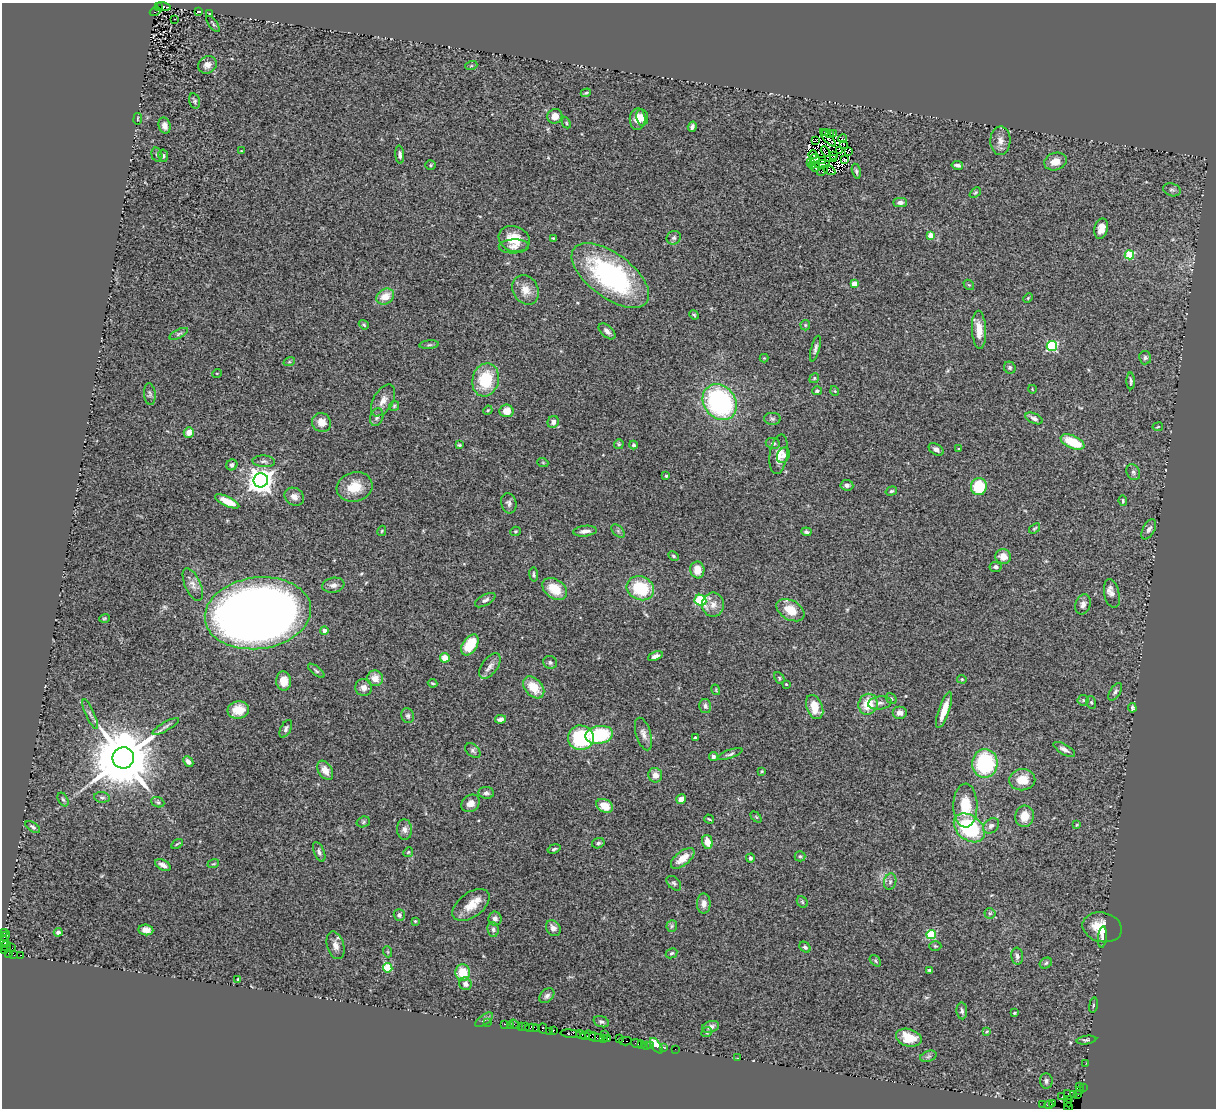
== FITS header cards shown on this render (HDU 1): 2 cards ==
NAXIS1  =                 1214
NAXIS2  =                 1106

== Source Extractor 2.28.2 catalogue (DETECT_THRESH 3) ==
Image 1214 x 1106 px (HDU 1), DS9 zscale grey, 1 PNG px = 1 image px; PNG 1218 x 1110 px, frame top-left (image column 1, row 1106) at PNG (2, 3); each listed source drawn as its Kron ellipse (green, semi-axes under 4 px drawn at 4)
Background 2.38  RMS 0.12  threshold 0.358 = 3 sigma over >= 5 px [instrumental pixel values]
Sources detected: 325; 9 with non-positive FLUX_AUTO (blend fragments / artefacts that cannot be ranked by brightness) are neither listed nor drawn; the other 316 listed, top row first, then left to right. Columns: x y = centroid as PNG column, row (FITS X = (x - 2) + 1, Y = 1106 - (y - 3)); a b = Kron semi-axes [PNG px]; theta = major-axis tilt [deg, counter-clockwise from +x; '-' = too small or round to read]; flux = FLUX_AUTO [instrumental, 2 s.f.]
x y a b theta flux
164 6 7 3 -13 410
158 7 3 2 - 430
199 11 4 2 - 6.3
155 12 5 3 - 180
210 14 3 2 - 5.2
175 19 2 2 - 5.2
213 24 9 3 -52 11
207 65 9 8 - 49
471 66 6 4 19 9.5
586 93 5 3 - 11
195 101 8 5 -76 15
555 116 8 7 - 67
642 117 8 6 -81 38
138 119 6 3 81 6.9
638 119 11 8 88 92
566 123 6 4 -63 10
165 125 8 6 -73 39
692 127 5 3 - 18
825 133 2 2 - 6.6
829 133 2 2 - 350
833 134 3 2 - 27
828 138 11 3 -48 2.5
843 139 4 2 - 5.3
815 141 3 2 - 5.6
1000 141 14 10 89 61
843 144 2 2 - 1.5
241 151 3 2 - 5.1
825 151 5 2 - 4.9
839 151 2 2 - 2
848 152 3 2 - 25
157 155 7 5 -74 15
400 155 9 4 -85 25
813 155 4 2 - 9.2
163 156 6 5 - 14
833 156 3 2 - 1.4
815 159 5 4 - 23
833 159 2 2 - 12
823 160 4 2 - 10
844 160 3 3 - 20
1055 161 11 8 17 96
810 163 3 2 - 14
822 164 7 3 0 0.32
430 165 5 4 - 9.7
812 165 3 2 - 10
957 165 6 3 -11 27
815 168 5 3 - 15
829 170 6 3 -29 3
822 171 6 2 37 5.5
856 171 8 4 -77 14
1172 190 9 6 -18 21
975 193 6 4 41 10
900 202 7 4 0 31
1101 229 10 6 77 67
931 235 4 4 - 120
553 238 3 3 - 7.6
674 238 7 6 - 20
514 239 16 12 -21 170
514 246 15 7 2 47
1129 255 5 4 - 360
610 275 45 22 -37 1300
854 284 4 4 - 120
969 285 6 4 -40 9.6
526 290 15 12 -56 96
385 297 9 7 30 110
1028 298 5 3 - 7
694 315 5 4 - 11
364 325 5 4 - 11
805 325 5 5 - 11
979 330 19 7 -87 100
607 331 10 5 -42 32
179 334 10 4 27 19
429 345 10 4 5 14
1052 346 5 5 - 690
815 349 13 4 75 26
764 358 4 4 - 7.3
1145 358 7 6 - 16
289 362 6 4 17 9.9
1010 368 6 5 - 15
217 373 5 3 - 6.4
814 378 5 4 - 11
486 380 17 13 77 340
1131 381 8 3 -89 15
1032 389 4 2 - 5.7
817 391 5 4 - 16
835 391 5 3 - 7.7
150 394 11 6 -84 20
383 400 17 9 60 70
720 402 19 15 -52 1300
394 406 5 5 - 11
488 410 5 4 - 8.7
506 411 7 6 - 100
377 417 9 6 72 25
1034 418 9 5 -24 29
772 419 8 6 -2 20
553 422 6 5 - 35
321 423 10 9 - 83
1158 427 5 2 - 6.8
189 432 5 5 - 64
1072 442 12 6 -24 260
773 443 7 5 -10 20
619 444 5 5 - 10
459 445 4 3 - 10
633 445 4 4 - 23
936 449 8 5 -34 32
959 449 3 2 - 6
779 454 20 9 82 83
783 455 8 6 64 31
264 461 11 6 -3 24
543 463 5 3 - 8.8
232 465 6 5 - 23
1133 472 8 6 -64 23
666 476 3 3 - 10
261 480 7 7 - 8700
847 485 6 5 - 21
355 487 18 14 15 180
979 487 8 8 - 300
891 491 6 4 17 13
294 497 10 8 -32 53
227 501 13 5 -25 98
1123 501 5 4 - 11
509 503 10 7 -75 29
1034 528 6 3 37 9.4
1149 529 11 6 62 30
382 531 5 4 - 8.5
515 531 5 4 - 10
585 531 12 5 6 44
618 531 8 5 -46 17
806 532 5 4 - 16
673 556 6 4 -29 14
1003 556 8 7 - 81
996 567 6 5 - 20
697 570 8 7 - 93
534 575 7 4 -82 14
193 585 17 7 -66 56
333 585 11 7 10 39
640 588 14 11 -21 380
555 589 14 9 -35 170
1112 594 14 7 -78 57
485 600 11 5 29 26
700 600 6 5 - 700
1083 604 10 7 71 36
713 605 12 11 - 65
790 610 15 9 -30 150
258 613 53 35 7 12000
104 618 5 3 - 8.5
324 630 4 4 - 48
470 645 11 7 57 230
655 656 8 4 21 31
445 658 5 4 - 100
550 662 7 6 - 19
490 666 15 7 54 51
316 671 10 4 -39 14
375 678 8 8 - 90
779 678 6 4 -62 12
962 679 5 4 - 10
284 681 9 7 -87 91
432 683 5 3 - 9.4
786 684 4 3 - 6.8
534 687 13 8 -48 160
364 688 8 8 - 53
716 690 5 3 - 7.3
1115 692 10 5 56 24
891 698 6 4 -51 12
1083 700 5 5 - 13
1091 702 6 5 - 13
880 703 12 6 7 36
868 704 10 9 - 190
705 706 7 6 - 26
815 707 13 8 -68 140
1132 708 4 3 - 15
238 710 11 8 11 110
944 710 19 5 71 140
900 713 7 6 - 48
90 714 16 3 -66 24
408 716 7 6 - 20
500 719 5 4 - 36
166 726 15 4 30 27
286 729 9 5 63 23
643 734 17 7 -73 50
599 735 14 9 9 500
581 738 13 12 - 620
695 738 3 3 - 20
1064 749 12 5 -30 33
473 751 9 6 -43 21
730 754 13 4 20 20
713 757 5 4 - 19
123 758 11 10 - 81000
188 762 6 4 -49 29
985 763 14 12 87 740
325 770 10 7 -58 72
762 771 4 3 - 7.9
655 775 7 7 - 64
1022 780 13 10 7 140
486 793 8 6 -7 24
102 797 8 5 -7 16
63 799 7 5 -61 16
681 799 5 4 - 49
158 802 7 5 -21 16
470 803 10 8 38 59
605 806 9 6 -26 130
965 806 22 12 -89 210
1025 816 10 9 - 110
756 817 6 4 -45 9.7
709 819 5 2 - 9
363 822 7 5 17 15
1077 825 4 3 - 6.7
991 826 9 6 42 32
33 827 8 4 -35 18
969 828 17 12 -39 730
404 829 10 7 -85 35
707 842 7 5 -76 83
598 843 6 5 - 17
177 844 6 3 34 9
554 849 7 4 17 15
319 852 10 5 -67 23
408 852 5 4 - 10
800 856 5 5 - 12
683 858 14 7 39 100
750 858 4 4 - 18
213 864 6 3 18 8.1
163 865 8 5 -27 42
890 882 8 6 75 26
674 883 9 5 -45 18
802 902 6 5 - 12
704 904 10 7 -90 42
471 905 21 12 36 140
990 913 5 5 - 11
399 915 6 5 - 21
495 919 7 6 - 29
415 921 4 4 - 8.4
672 926 6 5 - 13
1102 927 20 14 -14 150
553 928 8 6 -57 40
493 929 7 5 -84 19
146 930 7 5 -7 45
4 932 3 2 - 110
58 932 4 4 - 21
931 935 5 4 - 450
5 936 6 3 41 240
1102 937 11 4 84 31
4 941 5 3 - 330
335 945 14 8 -74 58
6 946 5 4 - 260
935 946 6 5 - 10
805 947 6 4 -43 17
12 948 2 2 - 51
4 951 3 2 - 120
388 952 5 3 - 7.4
672 953 6 4 29 14
8 954 3 3 - 26
14 955 4 3 - 110
21 955 3 2 - 870
1017 956 8 5 -84 24
875 961 6 4 -44 14
1046 963 6 5 - 13
388 968 5 4 - 310
929 970 4 3 - 14
463 973 8 7 - 170
238 979 3 2 - 7
465 984 6 6 - 42
547 996 8 6 44 24
1093 1005 8 4 81 9.1
962 1011 8 5 -86 22
1014 1013 4 3 - 11
484 1020 10 5 37 24
488 1022 2 2 - 37
601 1022 8 5 -18 17
504 1024 3 2 - 94
515 1024 5 2 - 95
510 1025 2 2 - 45
526 1026 4 2 - 98
521 1027 3 2 - 100
711 1027 9 5 17 40
532 1028 7 3 1 160
537 1028 3 2 - 100
543 1028 5 4 - 330
554 1030 3 3 - 100
549 1031 3 2 - 100
987 1031 4 3 - 7.8
707 1032 5 4 - 18
571 1034 10 3 -6 640
604 1034 2 2 - 120
581 1035 5 3 - 370
585 1036 5 3 - 340
590 1036 6 3 -37 450
596 1037 7 3 -15 320
604 1038 3 2 - 160
608 1038 3 2 - 120
909 1038 13 8 -15 140
619 1039 2 2 - 32
1086 1040 10 4 8 16
625 1041 6 2 0 190
636 1043 5 3 - 140
641 1044 2 2 - 67
646 1045 2 2 - 45
650 1045 3 2 - 230
656 1046 9 4 -55 120
663 1047 3 2 - 65
675 1049 2 2 - 37
928 1056 8 5 20 20
738 1058 3 2 - 19
1086 1063 3 2 - 13
1046 1081 7 6 - 25
1080 1086 2 2 - 82
1083 1088 3 2 - 110
1079 1090 3 3 - 150
1068 1094 2 2 - 58
1073 1094 2 2 - 91
1077 1094 3 2 - 120
1062 1097 2 2 - 33
1070 1100 3 2 - 95
1068 1103 4 2 - 13
1043 1104 2 2 - 28
1053 1104 3 2 - 130
1049 1105 4 3 - 170
1068 1107 4 2 - 61
At the frame edge (FLAGS 8, measured only in part): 1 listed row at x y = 1068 1107
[9 non-positive-flux detections neither listed nor drawn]